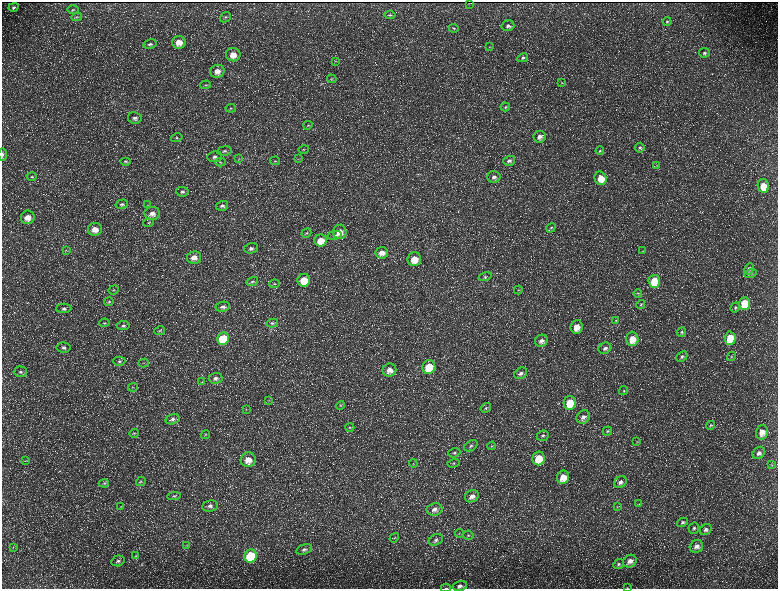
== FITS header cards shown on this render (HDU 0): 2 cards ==
NAXIS1  =                 1552 / length of data axis 1
NAXIS2  =                 1173 / length of data axis 2

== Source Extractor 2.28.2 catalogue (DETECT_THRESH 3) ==
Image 1552 x 1173 px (HDU 0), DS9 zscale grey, zoomed out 1/2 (1 PNG px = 2 x 2 image px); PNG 780 x 591 px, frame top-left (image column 1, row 1173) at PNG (2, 2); each listed source drawn as its Kron ellipse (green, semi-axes under 4 px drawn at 4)
Background 223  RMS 10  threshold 30.2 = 3 sigma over >= 5 px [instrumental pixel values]
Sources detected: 193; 35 cannot appear on this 1/2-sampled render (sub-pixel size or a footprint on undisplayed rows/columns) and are neither listed nor drawn; the other 158 listed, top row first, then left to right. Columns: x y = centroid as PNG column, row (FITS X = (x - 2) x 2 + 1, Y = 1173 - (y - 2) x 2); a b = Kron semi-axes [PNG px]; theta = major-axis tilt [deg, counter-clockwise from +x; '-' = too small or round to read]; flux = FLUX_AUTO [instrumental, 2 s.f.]
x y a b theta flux
469 3 3 1 - 710
14 7 5 3 - 4100
73 10 5 3 - 2300
390 15 5 3 - 2900
77 17 5 3 - 2500
225 17 6 4 40 3900
667 21 4 4 - 2900
508 26 6 5 - 7000
454 28 5 4 - 3100
179 42 6 6 - 24000
150 44 7 4 12 5000
490 47 3 3 - 1700
704 53 5 4 - 4300
233 55 7 6 - 24000
523 58 5 4 - 4200
335 61 4 3 - 1700
217 71 7 6 - 17000
332 79 4 4 - 2400
561 83 3 2 - 1100
206 85 5 3 - 2700
505 107 5 4 - 3200
231 108 5 3 - 2800
135 118 7 6 - 7100
308 125 4 3 - 2200
539 137 6 6 - 10000
177 138 6 3 15 3100
640 148 5 4 - 3900
304 149 5 3 - 2200
224 151 7 4 8 5200
600 151 4 4 - 2600
2 154 6 2 89 3500
215 157 7 5 7 7300
238 159 3 3 - 1500
298 159 3 2 - 1100
125 161 5 3 - 2700
275 161 5 4 - 2600
509 161 6 5 - 6100
220 162 5 3 - 2900
657 165 3 2 - 1000
32 177 5 3 - 2500
494 177 6 5 - 9400
601 178 7 6 - 33000
763 186 7 5 -79 37000
182 192 6 5 - 5300
122 204 6 4 15 4800
148 205 3 3 - 1400
222 206 6 5 - 6300
152 214 8 6 2 15000
28 217 7 6 - 22000
149 223 5 3 - 2600
551 228 5 4 - 2700
95 229 7 6 - 20000
340 232 7 7 - 21000
306 233 5 4 - 2800
335 235 7 4 9 4800
321 240 6 6 - 31000
251 248 7 5 15 6700
66 250 3 3 - 1300
643 251 4 3 - 1700
382 253 6 6 - 15000
194 257 7 6 - 16000
414 259 7 7 - 30000
749 269 6 4 61 7400
750 273 6 4 15 3400
485 277 7 4 14 3900
304 280 6 6 - 41000
252 281 6 4 17 3900
654 281 6 5 - 65000
274 284 5 3 - 2400
114 290 5 3 - 2400
518 290 4 3 - 2100
638 293 4 3 - 2200
109 301 5 4 - 2900
745 303 6 5 - 88000
641 305 4 3 - 2000
223 307 7 5 10 7500
735 307 5 4 - 3600
64 308 7 4 2 5500
616 320 4 4 - 2400
104 323 5 3 - 2700
272 323 6 4 13 4100
123 326 6 4 6 5100
576 327 7 6 - 23000
160 331 5 4 - 3400
681 332 5 4 - 3200
223 338 6 6 - 89000
730 338 6 5 - 74000
632 339 7 6 - 33000
541 341 6 5 - 11000
64 347 7 5 -6 6300
605 348 6 5 - 7700
731 356 5 4 - 2500
682 357 6 4 43 5000
119 361 6 4 -1 4300
144 363 5 2 - 1800
429 367 7 6 - 65000
389 370 7 6 - 17000
20 372 6 5 - 6000
521 373 7 5 33 8200
216 378 7 5 3 8900
202 382 4 3 - 1700
133 387 5 4 - 2600
624 391 4 4 - 2900
269 400 3 3 - 1600
570 403 7 6 - 53000
340 405 4 4 - 2600
486 408 5 4 - 3700
246 409 3 2 - 1100
583 417 7 6 - 11000
172 419 7 5 17 7100
710 425 4 3 - 2300
350 427 4 4 - 2300
607 431 5 4 - 3400
762 432 7 6 - 22000
134 433 5 3 - 2700
205 435 4 4 - 2800
543 436 6 5 - 4900
637 441 4 3 - 1700
471 446 7 4 33 5700
492 446 4 3 - 2000
454 453 6 4 20 4900
759 453 7 5 46 9100
539 458 7 6 - 53000
248 460 7 7 - 25000
26 461 4 3 - 1800
413 463 4 3 - 2100
453 463 6 3 14 2700
772 465 3 2 - 1200
563 477 7 6 - 33000
141 481 5 3 - 2200
620 482 7 5 41 7300
104 483 5 3 - 2800
174 496 7 4 5 3900
472 496 7 6 - 14000
639 504 3 2 - 1200
121 506 3 2 - 720
210 506 8 5 7 9300
617 507 3 3 - 1500
434 509 8 6 10 11000
682 522 6 4 29 4400
694 528 6 5 - 4900
706 530 6 5 - 7100
459 533 4 2 - 1400
468 535 5 4 - 3300
394 538 5 3 - 2600
436 540 7 5 24 6600
186 545 3 3 - 1800
696 546 7 6 - 12000
13 547 3 2 - 1400
304 549 8 5 17 7300
135 556 3 3 - 1400
251 556 6 6 - 160000
118 561 7 5 14 5600
630 561 7 6 - 14000
618 564 5 4 - 4000
460 586 7 5 13 7300
446 588 5 2 - 1100
628 588 3 2 - 910
At the frame edge (FLAGS 8, measured only in part): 4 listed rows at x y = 2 154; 460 586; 446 588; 628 588
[35 sub-pixel or undisplayed-footprint detections neither listed nor drawn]